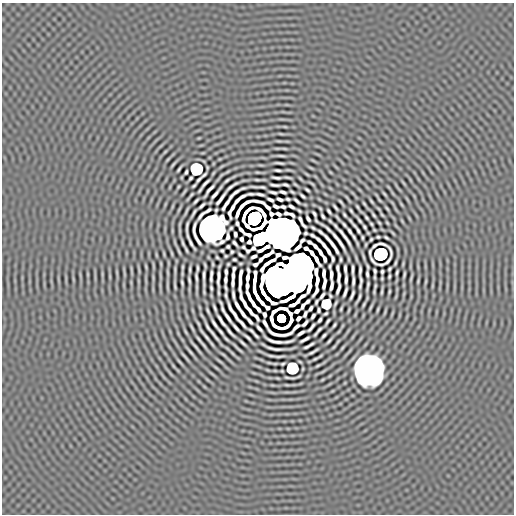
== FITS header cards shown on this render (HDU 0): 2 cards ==
NAXIS1  =                  512 / length of data axis 1
NAXIS2  =                  512 / length of data axis 2

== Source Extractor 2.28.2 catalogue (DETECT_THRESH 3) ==
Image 512 x 512 px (HDU 0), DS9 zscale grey, 1 PNG px = 1 image px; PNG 516 x 516 px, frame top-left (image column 1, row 512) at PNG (2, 3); no overlay
Background -1.52e-07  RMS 4.0e-05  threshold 1.20e-04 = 3 sigma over >= 5 px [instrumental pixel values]
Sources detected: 330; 7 with non-positive FLUX_AUTO (blend fragments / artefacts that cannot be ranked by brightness) are not listed; the other 323 listed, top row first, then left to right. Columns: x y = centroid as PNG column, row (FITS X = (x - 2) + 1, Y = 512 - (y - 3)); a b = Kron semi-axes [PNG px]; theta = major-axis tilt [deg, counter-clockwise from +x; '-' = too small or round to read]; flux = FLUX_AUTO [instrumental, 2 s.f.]
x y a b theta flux
285 127 5 3 - 2.3e-03
281 134 8 2 -15 3.1e-03
279 141 11 2 0 5.0e-03
284 148 6 2 -11 3.5e-03
165 152 8 3 45 3.4e-03
281 156 9 2 -4 5.6e-03
168 159 6 3 53 2.7e-03
279 163 10 2 -7 6.0e-03
173 164 9 2 48 4.8e-03
311 168 7 3 -19 2.5e-03
179 169 6 2 51 4.7e-03
196 169 8 8 - 3.4e-01
278 170 6 2 -6 5.5e-03
186 172 4 2 - 4.2e-03
227 172 7 3 19 2.3e-03
257 172 6 3 -1 2.7e-03
330 172 3 2 - 1.9e-03
204 175 6 2 43 4.8e-03
182 177 3 2 - 2.2e-03
288 177 7 2 -6 4.7e-03
190 178 4 3 - 4.3e-03
276 178 8 2 -5 6.6e-03
199 179 7 2 48 5.0e-03
227 180 6 2 38 4.5e-03
257 180 6 2 -6 4.3e-03
205 183 11 2 44 8.9e-03
295 184 4 2 - 2.9e-03
275 185 9 2 -6 6.1e-03
285 185 6 2 -16 4.7e-03
194 186 5 2 - 3.4e-03
231 186 14 2 35 7.2e-03
178 187 5 2 - 2.3e-03
262 187 7 2 -8 4.7e-03
209 190 14 3 52 9.7e-03
307 190 5 2 - 4.3e-03
236 192 18 2 28 4.9e-03
273 192 7 2 -14 5.8e-03
283 192 6 2 -15 6.4e-03
292 192 5 2 - 3.4e-03
216 193 15 2 52 1.2e-02
251 194 9 2 5 5.7e-03
260 194 9 2 -10 6.8e-03
384 194 11 2 -48 4.6e-03
191 195 5 2 - 3.3e-03
242 196 6 2 27 6.5e-03
302 196 5 2 - 4.9e-03
231 197 6 2 56 4.1e-03
220 199 15 3 53 1.1e-02
280 199 6 3 -20 6.1e-03
288 199 4 3 - 3.9e-03
348 199 8 2 -53 3.0e-03
237 200 7 3 47 7.9e-03
270 200 6 3 -23 6.3e-03
379 200 6 2 -48 3.4e-03
407 200 10 2 -55 3.6e-03
196 201 6 2 46 4.7e-03
297 201 7 2 -41 5.5e-03
371 201 5 2 - 3.6e-03
341 202 7 2 -50 4.3e-03
226 204 14 3 58 7.3e-03
364 204 5 2 - 3.6e-03
401 204 7 3 -60 3.0e-03
202 206 7 2 43 5.8e-03
276 206 6 3 -24 5.5e-03
283 207 5 3 - 3.7e-03
291 207 6 3 -28 5.9e-03
335 207 6 2 -49 4.8e-03
357 207 5 2 - 3.6e-03
387 208 5 2 - 3.3e-03
208 210 7 3 34 4.8e-03
299 211 5 2 - 3.5e-03
329 211 6 2 -54 4.8e-03
351 211 5 2 - 3.6e-03
193 213 8 2 59 5.7e-03
286 213 5 3 - 5.9e-03
314 214 6 3 -64 4.4e-03
201 215 13 2 53 2.7e-03
292 215 5 3 - 5.6e-03
344 215 4 2 - 3.6e-03
374 215 5 2 - 4.0e-03
382 215 4 2 - 2.8e-03
323 216 5 2 - 4.6e-03
337 217 6 2 -55 3.6e-03
366 217 5 2 - 4.0e-03
254 218 11 11 - 4.0e+00
308 219 6 3 -55 5.5e-03
300 220 7 3 -60 4.7e-03
359 220 7 2 -52 5.4e-03
402 221 7 3 -59 2.5e-03
237 223 5 3 - 4.9e-03
379 223 4 2 - 2.9e-03
387 223 4 2 - 2.5e-03
371 224 4 2 - 3.1e-03
304 225 7 2 -41 4.9e-03
344 225 6 2 -49 4.9e-03
335 226 9 2 -50 7.3e-03
354 226 7 2 -50 6.6e-03
187 227 11 2 85 5.8e-03
364 227 5 2 - 4.1e-03
212 228 14 13 - 6.6e+00
313 228 5 2 - 4.1e-03
194 229 12 2 87 3.3e-03
328 229 14 2 -41 8.8e-03
241 230 7 3 -49 6.6e-03
358 230 5 2 - 4.8e-03
374 230 3 2 - 2.5e-03
350 231 7 2 -55 5.6e-03
320 232 6 2 -46 5.5e-03
281 233 19 16 -21 2.5e+01
305 233 3 3 - 3.7e-03
393 233 6 3 -52 2.8e-03
235 234 5 3 - 5.3e-03
248 235 6 3 -18 5.4e-03
312 235 6 3 -29 4.3e-03
335 237 8 2 -49 7.1e-03
354 237 6 2 -61 4.9e-03
362 237 4 2 - 3.1e-03
378 237 4 3 - 3.1e-03
386 237 5 2 - 3.8e-03
345 238 16 2 -56 1.4e-02
197 239 12 3 -61 9.8e-03
242 239 4 3 - 5.6e-03
260 239 11 9 50 1.1e+00
318 239 7 3 -42 5.9e-03
302 240 5 3 - 3.9e-03
190 241 18 2 -63 6.2e-03
249 242 4 4 - 5.7e-03
309 242 5 3 - 5.7e-03
183 243 6 2 -72 4.7e-03
235 243 6 2 -51 5.5e-03
340 243 15 2 -59 1.1e-02
332 244 25 3 -53 1.0e-02
381 244 18 3 -25 1.7e-03
324 245 6 3 -55 6.4e-03
366 245 4 2 - 2.5e-03
228 246 3 3 - 3.4e-03
315 246 6 3 -48 7.7e-03
375 246 6 3 37 4.9e-03
298 247 8 3 43 9.1e-03
306 248 5 3 - 7.7e-03
222 250 4 3 - 3.3e-03
179 251 11 3 -64 5.0e-03
328 251 7 3 -60 8.7e-03
232 252 3 3 - 3.3e-03
320 252 8 3 -57 9.6e-03
370 252 7 2 84 3.2e-03
172 253 6 2 -78 3.3e-03
312 253 6 3 -57 9.8e-03
268 254 11 3 30 4.5e-03
380 254 9 8 - 9.0e-01
240 255 6 2 -36 4.7e-03
278 255 4 3 - 6.0e-03
226 256 3 2 - 2.8e-03
254 256 5 3 - 6.8e-03
363 256 9 2 -74 4.7e-03
217 257 3 2 - 2.8e-03
234 259 3 3 - 3.4e-03
261 259 5 3 - 6.4e-03
316 259 11 3 -61 1.6e-02
325 259 5 3 - 6.0e-03
333 259 6 3 -78 3.6e-03
341 259 5 2 - 3.5e-03
373 261 9 2 -50 4.2e-03
269 262 14 3 32 1.3e-02
395 263 5 2 - 3.7e-03
161 264 5 2 - 2.9e-03
228 264 3 3 - 2.7e-03
255 264 5 3 - 3.9e-03
381 264 7 2 3 4.6e-03
300 266 18 14 -66 6.6e+00
330 266 5 2 - 3.2e-03
368 266 5 2 - 3.4e-03
146 267 7 2 -81 3.3e-03
182 267 5 2 - 3.6e-03
197 268 7 2 88 4.5e-03
337 268 7 2 -85 5.0e-03
190 269 6 2 88 4.6e-03
234 269 5 2 - 3.4e-03
262 269 5 3 - 4.8e-03
345 269 8 3 -86 6.1e-03
389 269 4 2 - 3.4e-03
175 270 18 2 -89 4.1e-03
353 270 10 2 -90 7.1e-03
360 270 8 2 85 6.4e-03
375 271 5 3 - 3.7e-03
124 272 14 2 90 4.8e-03
226 272 6 3 -87 5.5e-03
382 272 4 3 - 3.7e-03
397 272 5 2 - 4.3e-03
168 273 7 2 -81 3.7e-03
240 273 8 3 76 6.9e-03
324 273 8 3 89 7.5e-03
88 274 4 3 - 2.5e-03
367 274 6 2 -84 4.9e-03
404 274 6 2 76 4.2e-03
204 275 12 2 88 9.4e-03
331 275 8 3 -88 9.6e-03
211 276 11 3 88 8.9e-03
233 276 6 3 88 6.7e-03
389 276 4 2 - 3.5e-03
110 277 6 3 -90 2.7e-03
196 277 8 2 -83 6.2e-03
339 277 10 3 85 7.1e-03
375 277 4 2 - 3.0e-03
411 277 7 2 73 3.8e-03
247 278 14 3 85 1.5e-02
255 278 14 3 86 1.5e-02
218 279 17 2 89 1.6e-02
189 280 7 2 -78 5.0e-03
225 280 7 3 88 6.7e-03
280 280 19 17 -63 1.9e+01
346 280 8 2 87 7.9e-03
361 280 7 2 -83 5.5e-03
240 281 18 2 89 1.6e-02
294 281 13 10 -21 5.9e+00
353 281 8 2 86 7.1e-03
418 281 4 2 - 3.1e-03
426 281 7 3 71 3.0e-03
182 283 6 2 -79 4.5e-03
233 283 7 3 89 7.4e-03
324 284 10 3 78 8.2e-03
175 285 7 2 -82 4.5e-03
247 286 6 3 87 8.1e-03
331 286 9 3 81 7.3e-03
368 286 9 2 80 5.8e-03
375 286 5 2 - 3.3e-03
432 286 5 3 - 2.0e-03
225 287 6 2 -75 4.2e-03
211 288 5 2 - 4.1e-03
338 289 11 3 72 5.3e-03
382 291 9 2 85 4.9e-03
345 292 9 2 70 7.8e-03
389 292 6 2 81 3.6e-03
226 295 7 2 -81 3.6e-03
233 295 10 2 -80 6.8e-03
352 295 9 2 69 6.1e-03
322 296 6 2 55 6.5e-03
359 298 10 2 65 6.1e-03
251 300 19 3 -61 4.8e-03
307 302 5 3 - 5.1e-03
316 302 5 3 - 3.9e-03
245 304 19 3 -62 5.3e-03
326 304 8 7 - 1.4e-01
364 304 8 3 61 4.0e-03
237 306 9 3 -60 1.0e-02
303 306 6 3 62 4.8e-03
267 307 4 3 - 4.7e-03
371 307 7 2 62 4.4e-03
215 308 7 2 -69 5.6e-03
311 308 5 3 - 6.0e-03
223 309 7 2 -73 5.1e-03
258 309 5 3 - 8.0e-03
283 309 9 3 -10 1.2e-03
341 309 4 2 - 2.9e-03
318 310 4 3 - 3.8e-03
349 310 6 2 75 3.0e-03
378 310 5 2 - 3.4e-03
208 311 6 2 -68 4.4e-03
250 311 9 3 -55 8.1e-03
274 311 8 3 34 9.0e-03
297 311 5 3 - 6.8e-03
233 312 22 3 -59 7.1e-03
326 313 4 2 - 3.3e-03
243 314 8 3 -53 8.3e-03
264 314 4 3 - 5.6e-03
290 314 6 3 -59 8.1e-04
305 314 6 3 68 4.5e-03
313 316 5 3 - 6.0e-03
228 317 12 2 -56 1.0e-02
256 317 7 3 -54 4.3e-03
281 318 7 6 - 4.3e-01
298 318 5 3 - 6.8e-03
271 319 9 3 -81 4.3e-03
320 320 5 2 - 5.1e-03
221 321 13 2 -56 1.1e-02
250 321 8 2 -50 6.4e-03
327 322 7 2 59 5.1e-03
242 323 10 2 -51 8.6e-03
265 323 10 3 -61 1.8e-03
305 323 7 3 46 4.0e-03
214 324 10 2 -58 8.4e-03
334 325 5 2 - 3.8e-03
236 327 10 2 -48 8.6e-03
296 327 8 3 43 3.0e-03
311 327 10 2 49 6.0e-03
192 328 16 3 -64 6.3e-03
259 328 7 2 -47 7.2e-03
319 329 5 2 - 4.4e-03
220 331 8 2 -51 5.6e-03
230 332 13 2 -49 7.2e-03
212 333 16 2 -54 1.2e-02
301 333 7 3 31 8.1e-03
315 334 5 2 - 3.2e-03
205 335 16 2 -52 1.1e-02
256 336 6 2 -47 5.3e-03
324 336 5 2 - 4.9e-03
247 337 9 2 -41 6.8e-03
199 339 10 2 -55 7.0e-03
226 339 6 2 -47 4.4e-03
305 339 10 2 28 7.9e-03
275 341 18 3 -18 1.3e-03
288 341 11 2 11 6.4e-03
329 341 6 2 50 4.9e-03
243 343 7 2 -43 5.5e-03
311 344 6 2 31 4.8e-03
195 347 14 2 -51 8.4e-03
307 347 6 2 20 4.7e-03
237 348 22 2 -44 7.2e-03
277 349 24 2 1 1.1e-02
190 351 17 3 -49 6.9e-03
313 352 10 2 30 7.3e-03
271 356 8 2 -7 5.2e-03
279 356 8 2 4 5.4e-03
185 357 22 3 -51 7.2e-03
315 359 6 2 27 4.4e-03
219 361 13 3 -39 5.6e-03
180 362 10 3 -49 4.6e-03
269 363 11 3 -10 3.7e-03
283 364 3 2 - 3.2e-03
317 366 4 2 - 3.0e-03
292 368 8 8 - 2.7e-01
369 370 18 17 - 6.6e+00
275 371 4 2 - 2.4e-03
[7 non-positive-flux detections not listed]